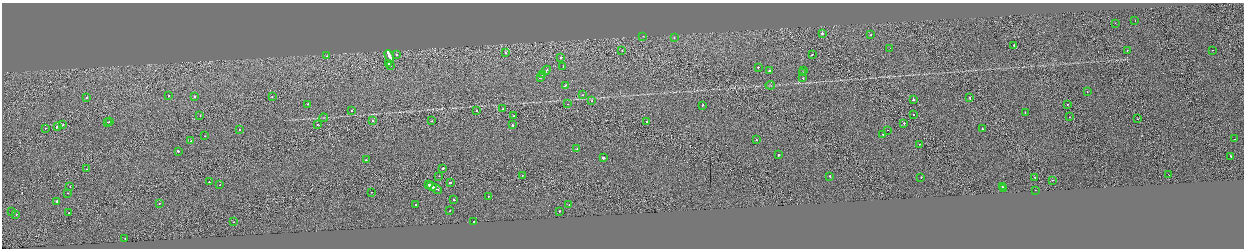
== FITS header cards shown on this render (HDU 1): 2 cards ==
NAXIS1  =                 2484
NAXIS2  =                  492

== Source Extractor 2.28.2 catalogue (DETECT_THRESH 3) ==
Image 2484 x 492 px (HDU 1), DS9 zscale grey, zoomed out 1/2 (1 PNG px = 2 x 2 image px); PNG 1246 x 250 px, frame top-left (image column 1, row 491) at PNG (2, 3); each listed source drawn as its Kron ellipse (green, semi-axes under 4 px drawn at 4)
Background -0.00188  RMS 0.062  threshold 0.186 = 3 sigma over >= 5 px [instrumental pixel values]
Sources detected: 124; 10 cannot appear on this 1/2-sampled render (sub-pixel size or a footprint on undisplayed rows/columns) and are neither listed nor drawn; the other 114 listed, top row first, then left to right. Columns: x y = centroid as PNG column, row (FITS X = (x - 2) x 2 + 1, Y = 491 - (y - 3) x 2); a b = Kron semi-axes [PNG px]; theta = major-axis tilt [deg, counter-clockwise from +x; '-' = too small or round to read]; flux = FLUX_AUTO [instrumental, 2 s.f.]
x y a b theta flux
1135 21 2 1 - 23
1115 23 2 1 - 13
822 33 2 2 - 150
871 35 2 1 - 19
643 36 2 1 - 9.6
674 38 2 2 - 38
1014 46 2 1 - 47
890 48 2 1 - 10
622 50 2 2 - 60
1127 50 2 1 - 28
1213 50 2 1 - 26
505 53 2 2 - 38
812 54 2 2 - 100
397 55 2 2 - 40
327 56 2 2 - 14
389 56 6 2 -63 910
561 58 2 2 - 100
388 64 2 2 - 110
391 65 2 1 - 23
563 66 2 1 - 29
758 67 2 2 - 87
546 70 5 2 - 190
804 70 2 1 - 23
769 71 2 2 - 180
803 73 2 2 - 15
543 75 3 2 - 210
540 77 2 2 - 85
803 78 2 2 - 33
565 85 3 2 - 110
770 85 5 2 - 9.6
1087 92 2 2 - 20
583 95 2 2 - 26
168 96 2 2 - 34
87 97 2 2 - 58
194 97 2 2 - 440
272 97 2 2 - 50
970 98 2 2 - 83
913 99 2 2 - 79
592 101 2 1 - 32
308 104 2 2 - 20
567 104 2 1 - 17
1067 104 2 2 - 18
702 105 2 2 - 78
503 109 2 1 - 39
352 111 2 2 - 33
477 111 2 2 - 35
1025 113 2 2 - 24
200 115 2 2 - 28
913 115 2 2 - 32
514 116 2 1 - 61
1069 117 2 1 - 19
324 118 4 2 - 7.8
1138 119 2 1 - 51
373 121 2 2 - 37
432 121 2 1 - 43
646 121 2 2 - 32
108 122 2 2 - 15
110 122 2 2 - 49
904 123 2 2 - 71
63 125 2 2 - 55
317 125 2 2 - 55
512 125 2 2 - 50
57 127 3 2 - 100
45 128 2 1 - 38
982 129 2 2 - 87
240 130 2 2 - 25
888 130 2 1 - 14
883 134 2 2 - 85
204 136 2 2 - 19
1235 139 2 2 - 180
756 140 2 2 - 44
191 141 2 2 - 69
919 144 2 1 - 25
577 149 2 1 - 27
178 151 2 2 - 74
779 155 2 2 - 110
1230 156 2 2 - 46
603 158 2 2 - 370
366 160 2 2 - 48
443 168 2 2 - 250
86 169 2 1 - 120
1169 175 2 1 - 29
439 176 2 1 - 18
522 176 2 2 - 26
830 176 2 2 - 110
921 177 2 2 - 74
1035 177 2 2 - 32
1052 180 2 2 - 18
209 182 2 2 - 38
451 183 2 2 - 120
220 185 2 1 - 28
429 185 2 2 - 120
70 186 2 1 - 26
432 186 5 2 - 300
1003 187 2 2 - 39
436 189 6 1 -26 270
1004 189 2 2 - 19
1035 190 2 2 - 37
372 192 2 1 - 93
68 193 2 1 - 22
488 196 2 2 - 21
454 200 2 2 - 50
57 201 2 2 - 130
159 203 2 1 - 23
569 204 2 2 - 130
415 205 2 2 - 65
450 211 2 1 - 28
560 211 2 2 - 110
12 212 2 2 - 65
69 213 2 2 - 58
16 215 2 2 - 170
234 222 2 1 - 20
474 222 2 2 - 66
125 238 2 2 - 39
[10 sub-pixel or undisplayed-footprint detections neither listed nor drawn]